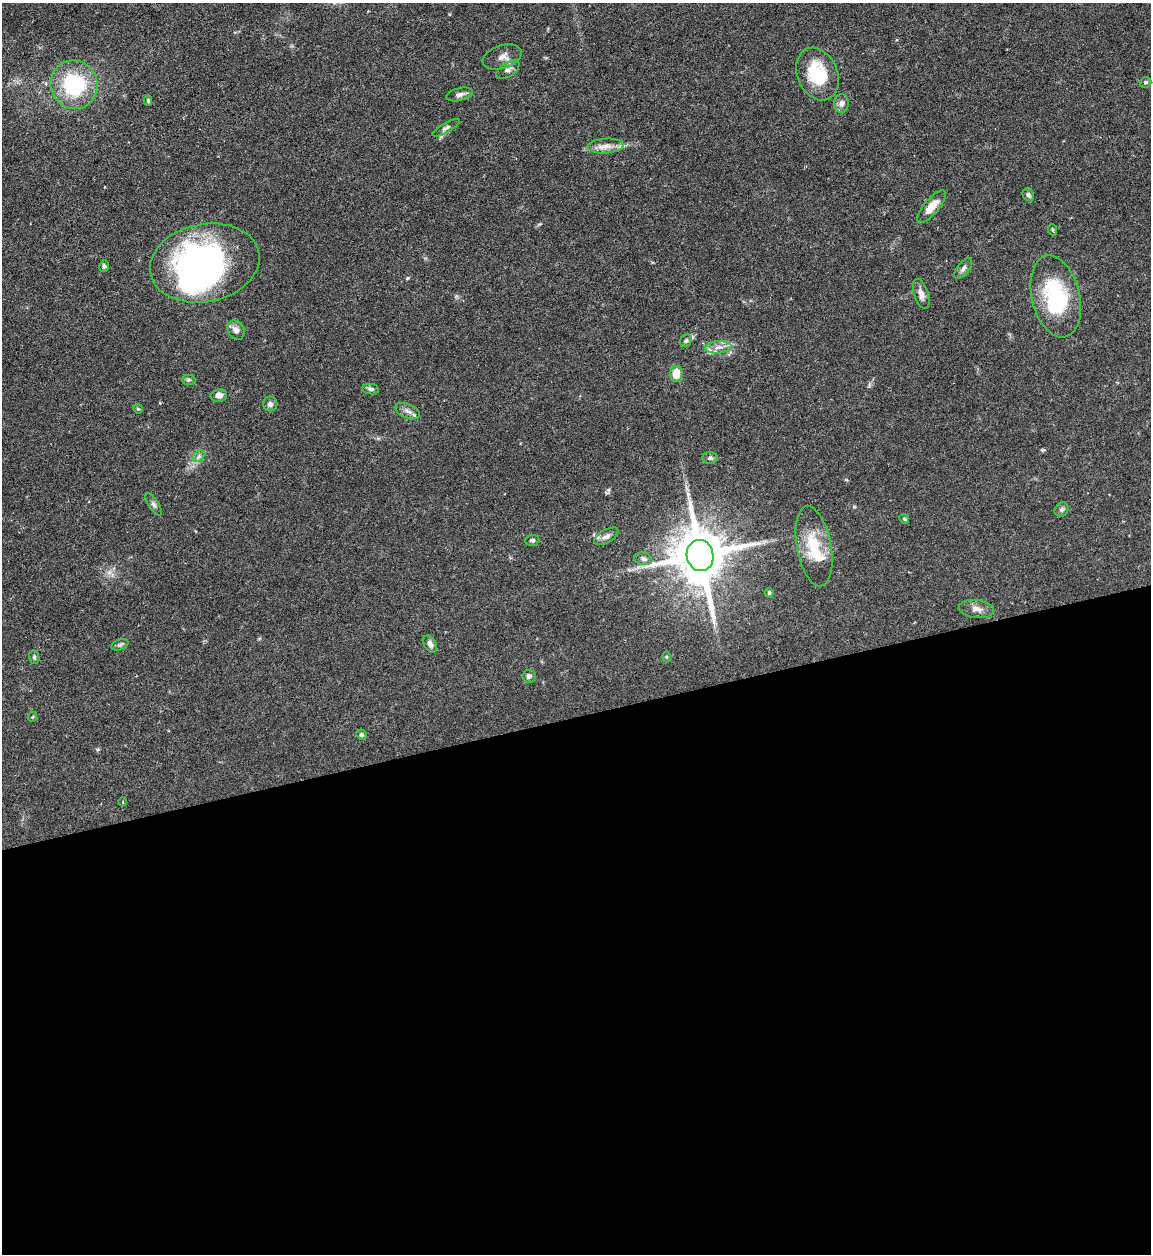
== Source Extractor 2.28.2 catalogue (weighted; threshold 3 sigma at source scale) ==
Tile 15 of 4 x 4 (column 3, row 4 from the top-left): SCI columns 2556-3704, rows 1-1252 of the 4992 x 5009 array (HDU 1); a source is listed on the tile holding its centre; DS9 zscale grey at full resolution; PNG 1153 x 1256 px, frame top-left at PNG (2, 3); each listed source drawn as its Kron ellipse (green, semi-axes under 4 px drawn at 4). Shown black and unused: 43% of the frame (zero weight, under 4 of 7 exposures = <1% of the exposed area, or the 3 px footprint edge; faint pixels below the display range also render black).
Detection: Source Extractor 2.28.2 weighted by HDU 2 'WHT'; one run over the whole footprint, this tile lists its part. Background 0.0565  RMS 0.0027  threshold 0.0112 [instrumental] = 3 sigma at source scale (4.09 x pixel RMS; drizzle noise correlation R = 1.36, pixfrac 0.8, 0.05/0.05 arcsec/px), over >= 5 px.
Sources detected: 52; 2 inside a brighter object's white glare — neither listed nor drawn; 2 inside a brighter listed object's ellipse — not listed separately; the other 48 listed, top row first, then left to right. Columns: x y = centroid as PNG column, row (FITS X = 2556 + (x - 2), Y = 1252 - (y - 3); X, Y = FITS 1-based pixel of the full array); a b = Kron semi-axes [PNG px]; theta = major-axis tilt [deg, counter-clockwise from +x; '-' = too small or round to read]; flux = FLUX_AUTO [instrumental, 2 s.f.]
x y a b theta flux
502 57 20 11 19 2.1
508 70 13 6 34 1.1
817 74 27 20 -67 12
1145 82 6 5 - 0.45
74 85 24 23 - 20
460 94 14 6 12 1
148 101 5 4 - 0.4
841 103 9 7 86 1.2
446 128 16 5 30 0.95
606 146 18 7 3 2.1
1028 195 6 5 - 0.63
932 207 20 7 50 3.4
1053 230 6 3 -70 0.29
205 263 55 39 11 70
104 266 6 5 - 0.52
963 269 12 6 51 0.91
921 294 15 7 -73 1.7
1056 296 42 24 -76 23
236 330 10 8 -58 1.4
686 341 6 5 - 0.55
718 347 13 6 5 1.6
676 374 8 6 87 4.3
189 380 7 5 0 0.48
371 389 8 5 -8 0.66
219 395 8 6 9 1.6
270 404 7 7 - 0.85
138 409 5 4 - 0.28
407 411 13 7 -21 1.3
199 456 6 5 - 0.67
710 458 8 6 0 0.58
154 504 12 5 -58 0.74
1062 509 7 6 - 0.63
904 519 5 4 - 0.35
606 536 13 6 29 1.2
532 540 7 5 4 0.56
814 546 41 17 -80 9.7
700 555 16 13 -79 1600
643 559 9 6 -15 0.92
769 593 5 4 - 0.56
976 609 18 9 -6 1.8
430 644 9 6 -65 1.2
120 645 9 5 20 0.56
34 657 7 5 -77 0.43
666 657 5 3 - 0.26
529 676 7 6 - 0.75
32 717 5 3 - 0.24
361 735 5 5 - 0.53
123 802 4 3 - 0.21